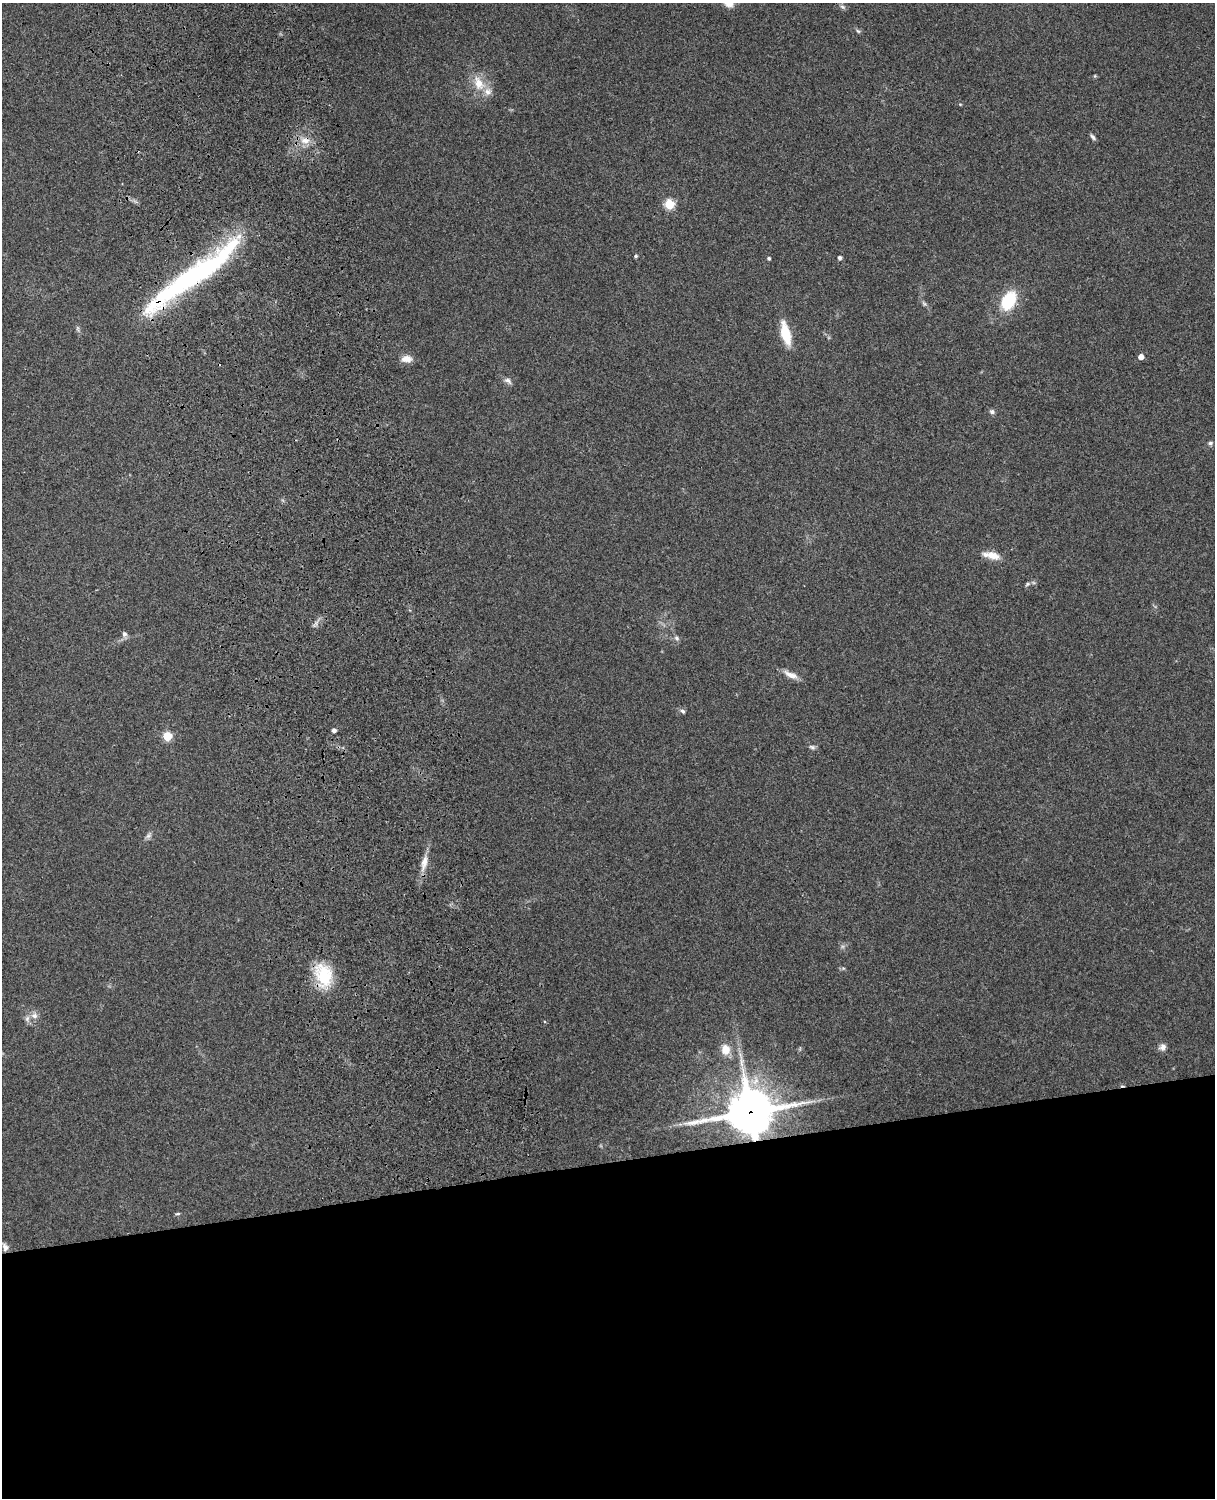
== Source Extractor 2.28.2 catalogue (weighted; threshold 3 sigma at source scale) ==
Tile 11 of 4 x 3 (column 3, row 3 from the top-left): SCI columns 2543-3755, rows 164-1659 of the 5088 x 4927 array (HDU 1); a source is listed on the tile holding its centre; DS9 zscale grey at full resolution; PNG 1217 x 1500 px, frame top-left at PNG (2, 3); no overlay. Shown black and unused: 22% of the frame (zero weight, under 3 of 4 exposures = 6% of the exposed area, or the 3 px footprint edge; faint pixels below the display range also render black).
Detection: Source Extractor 2.28.2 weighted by HDU 2 'WHT'; one run over the whole footprint, this tile lists its part. Background 0.211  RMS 0.0082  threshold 0.037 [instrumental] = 3 sigma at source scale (4.5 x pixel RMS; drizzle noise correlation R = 1.50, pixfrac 1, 0.05/0.05 arcsec/px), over >= 5 px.
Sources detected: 42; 3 inside a brighter listed object's ellipse — not listed separately; the other 39 listed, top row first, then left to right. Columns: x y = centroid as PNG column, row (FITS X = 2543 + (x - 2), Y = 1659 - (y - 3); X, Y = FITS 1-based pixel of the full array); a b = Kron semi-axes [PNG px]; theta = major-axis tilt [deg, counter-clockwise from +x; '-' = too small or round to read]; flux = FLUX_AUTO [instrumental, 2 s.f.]
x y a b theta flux
843 7 9 5 -27 1.9
858 31 7 4 -43 1.4
1095 76 5 3 - 0.72
479 83 20 12 -66 15
960 104 5 3 - 0.69
1093 137 9 4 -47 2
305 140 14 9 1 8.7
669 204 5 5 - 42
635 256 4 4 - 1.3
769 258 4 4 - 1.4
839 258 4 4 - 2.4
195 275 129 19 37 180
1009 301 18 12 60 39
924 304 8 5 -53 1.8
78 328 8 4 -81 1.6
786 334 24 9 -76 23
1141 357 5 5 - 4.9
406 359 14 9 -1 6.7
508 381 11 6 -37 2.9
992 412 7 6 - 2.1
1210 443 7 5 14 1.7
993 555 18 10 -18 9.7
1027 584 7 5 18 1.7
124 634 7 6 - 3
677 638 8 5 -53 2
791 675 21 7 -26 6.7
683 711 7 5 -39 1.8
334 730 4 4 - 3
167 736 5 5 - 34
812 747 9 5 -23 2.1
148 836 9 6 41 2.4
424 863 20 8 77 8.4
323 975 30 21 -72 33
34 1016 9 9 - 4.5
1162 1047 9 8 - 3.8
725 1050 12 10 -78 10
750 1112 18 15 11 2600
178 1214 6 3 1 1.2
5 1247 10 6 -65 3.9
Overlapping masked pixels (flux is a lower limit): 4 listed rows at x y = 305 140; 195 275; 323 975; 750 1112